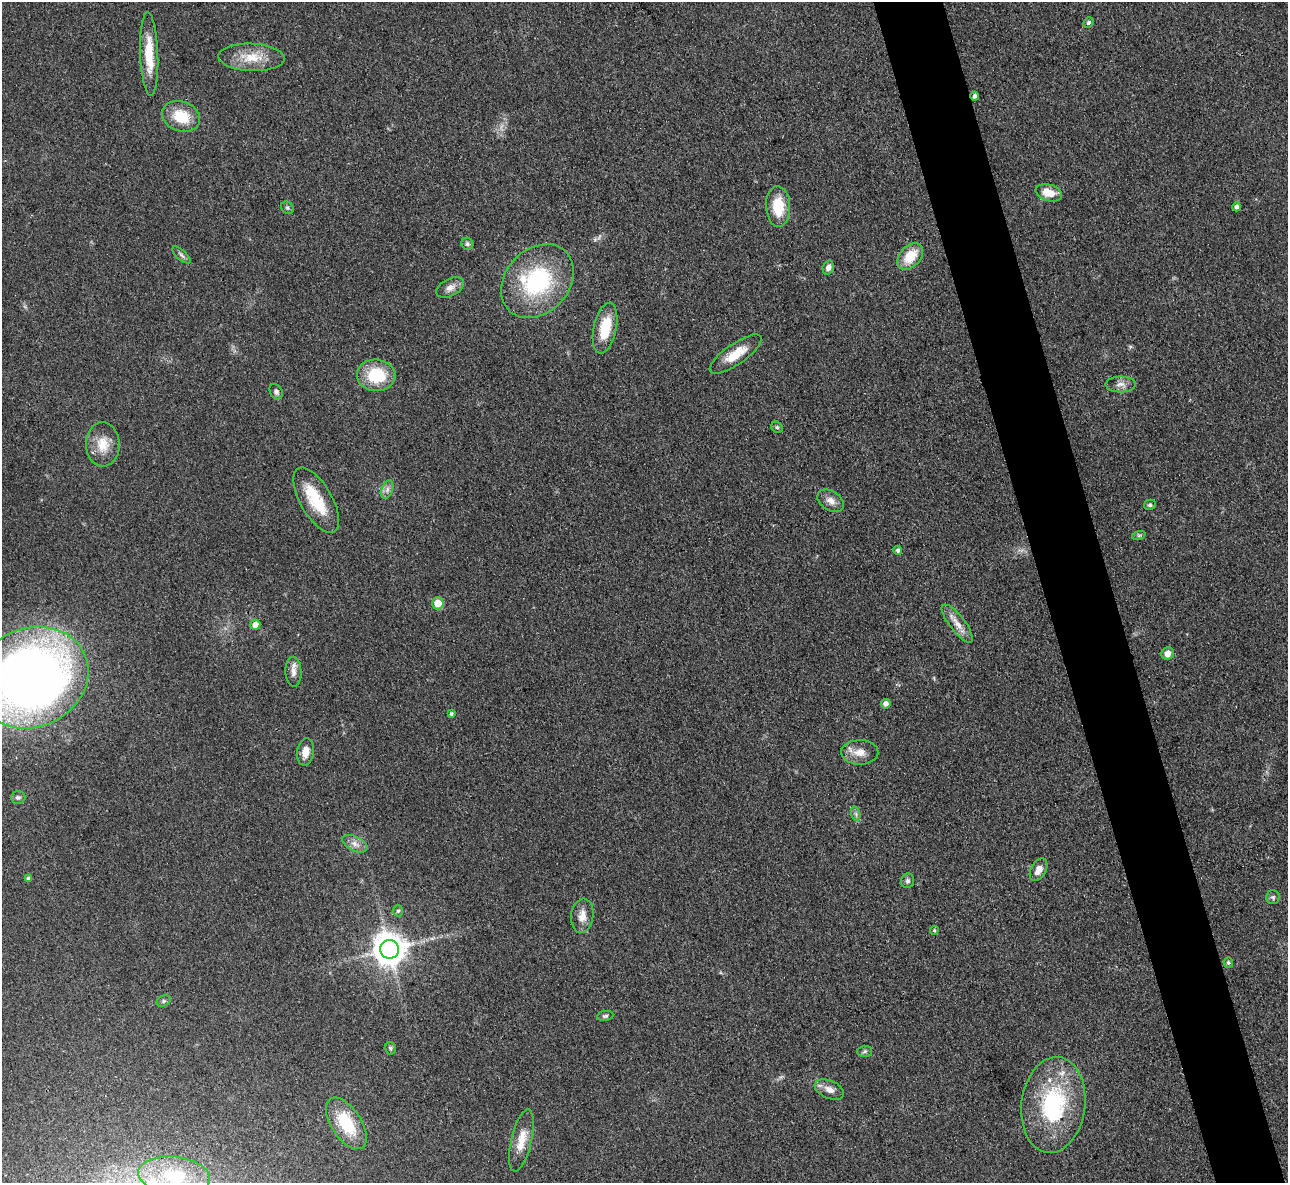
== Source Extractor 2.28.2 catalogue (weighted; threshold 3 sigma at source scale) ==
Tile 6 of 4 x 4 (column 2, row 2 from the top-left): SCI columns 1296-2581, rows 2632-3812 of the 5162 x 5140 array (HDU 1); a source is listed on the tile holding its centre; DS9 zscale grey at full resolution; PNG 1290 x 1185 px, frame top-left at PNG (2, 2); each listed source drawn as its Kron ellipse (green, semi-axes under 4 px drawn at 4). Shown black and unused: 5% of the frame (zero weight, under 3 of 4 exposures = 2% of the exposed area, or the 3 px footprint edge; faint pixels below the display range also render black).
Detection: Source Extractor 2.28.2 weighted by HDU 2 'WHT'; one run over the whole footprint, this tile lists its part. Background 0.0792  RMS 0.0058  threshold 0.0262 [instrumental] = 3 sigma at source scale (4.5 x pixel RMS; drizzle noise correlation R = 1.50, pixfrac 1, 0.05/0.05 arcsec/px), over >= 5 px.
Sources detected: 61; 1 inside a brighter object's white glare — neither listed nor drawn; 1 inside a brighter listed object's ellipse — not listed separately; the other 59 listed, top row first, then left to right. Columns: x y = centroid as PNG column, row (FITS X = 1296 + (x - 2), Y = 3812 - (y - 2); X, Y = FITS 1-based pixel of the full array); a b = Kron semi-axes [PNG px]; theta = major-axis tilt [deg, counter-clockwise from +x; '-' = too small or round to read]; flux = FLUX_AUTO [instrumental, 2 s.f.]
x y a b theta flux
1088 22 5 5 - 1.4
149 54 42 9 -88 17
251 57 33 13 -2 15
975 96 4 4 - 1.5
181 116 19 15 -20 17
1049 193 13 8 -16 9.2
778 207 20 12 -87 18
1237 207 4 4 - 1.8
287 208 7 5 -44 1.3
467 244 6 5 - 1.4
181 255 11 5 -42 1.6
910 256 15 10 48 14
828 268 7 5 71 2.2
537 281 41 32 48 61
450 287 15 8 26 4.3
605 328 26 11 78 19
736 354 31 10 35 13
376 375 19 16 -5 25
1121 384 15 8 1 3.7
276 392 8 6 -59 1.8
777 427 6 5 - 0.97
103 444 22 17 -89 12
387 489 9 5 71 2.3
316 500 36 16 -60 22
831 501 14 9 -33 4.6
1150 505 6 5 - 1.2
1139 535 7 4 18 1
898 550 4 4 - 1.5
438 603 6 6 - 9.4
957 623 23 7 -52 6.2
255 625 5 5 - 4.9
1168 653 6 6 - 4.8
293 672 15 8 -89 4.2
32 677 58 49 24 540
886 704 5 4 - 3
451 714 4 4 - 1.1
305 752 14 8 82 6.6
860 752 19 12 1 7.2
18 797 7 6 - 1.4
856 814 7 4 -72 1.3
355 844 13 7 -26 4
1038 870 12 7 61 4.7
29 879 4 4 - 1.7
907 881 7 6 - 1.5
1273 897 7 6 - 1.3
398 911 5 5 - 1.1
582 916 17 11 83 6.3
934 930 4 3 - 0.8
389 949 9 9 - 1100
1228 963 5 5 - 1.2
164 1001 7 5 27 1.2
605 1016 8 5 10 1.2
390 1048 6 5 - 1.1
865 1051 7 5 3 1.3
829 1089 15 9 -24 4.7
1053 1105 48 32 83 65
346 1123 29 15 -57 26
521 1140 32 10 77 10
174 1176 36 19 -7 28
Isophote crosses this tile's border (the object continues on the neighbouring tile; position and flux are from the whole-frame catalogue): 2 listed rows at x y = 32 677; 174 1176